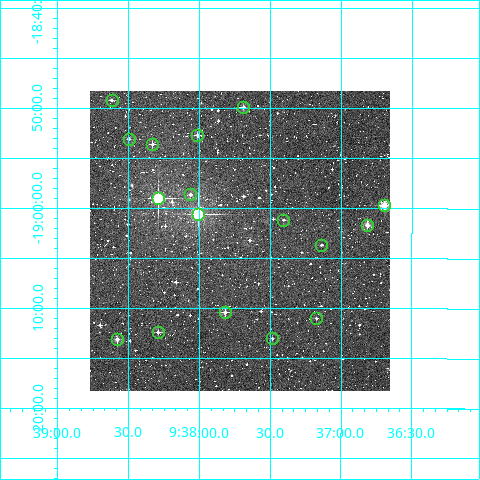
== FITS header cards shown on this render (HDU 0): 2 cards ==
NAXIS1  =                  300
NAXIS2  =                  300

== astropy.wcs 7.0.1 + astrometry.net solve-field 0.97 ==
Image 300 x 300 px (HDU 0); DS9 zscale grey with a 90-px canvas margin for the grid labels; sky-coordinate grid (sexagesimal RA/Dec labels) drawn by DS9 from the SOLVED WCS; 17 Tycho-2 reference stars matched to detected sources circled (green)
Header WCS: RA---TAN/DEC--TAN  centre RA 09:37:43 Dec -19:03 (144.43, -19.05 deg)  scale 6 arcsec/px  FOV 30.0' x 30.0'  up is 0 deg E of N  parity normal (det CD < 0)
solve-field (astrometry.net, Tycho-2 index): VERIFIED the header's WCS against the Tycho-2 star catalogue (verified at 2 index scales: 11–17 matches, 0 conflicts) and refined it, rather than solving blind
Solved WCS: RA---TAN-SIP/DEC--TAN-SIP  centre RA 09:37:43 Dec -19:03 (144.43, -19.05 deg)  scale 6 arcsec/px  FOV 30.0' x 30.0'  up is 0 deg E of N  parity normal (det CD < 0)
The solver's refit moves the header's centre by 0.96 arcsec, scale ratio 0.9998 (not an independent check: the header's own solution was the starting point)
Tycho-2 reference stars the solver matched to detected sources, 17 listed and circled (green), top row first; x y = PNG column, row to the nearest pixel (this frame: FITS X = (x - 90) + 1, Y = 300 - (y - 91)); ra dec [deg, ICRS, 3 dp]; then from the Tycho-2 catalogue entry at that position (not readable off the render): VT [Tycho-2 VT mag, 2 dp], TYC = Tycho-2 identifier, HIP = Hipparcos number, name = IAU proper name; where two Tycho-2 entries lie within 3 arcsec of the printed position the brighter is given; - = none
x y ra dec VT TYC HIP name
112 100 144.653 -18.820 11.62 6051-148-1 - -
243 107 144.421 -18.832 10.44 6051-204-1 - -
197 135 144.503 -18.878 10.84 6051-418-1 - -
129 139 144.624 -18.884 11.18 6051-474-1 - -
152 144 144.582 -18.893 11.24 6051-183-1 - -
190 194 144.515 -18.977 10.71 6051-219-1 - -
158 198 144.572 -18.983 8.08 6051-422-1 47294 -
384 205 144.173 -18.995 9.61 6051-71-1 - -
198 214 144.502 -19.009 7.53 6051-1144-1 47265 -
283 220 144.351 -19.019 11.51 6051-990-1 - -
367 225 144.203 -19.027 10.09 6051-313-1 - -
321 245 144.284 -19.061 11.49 6051-243-1 - -
225 312 144.454 -19.173 11.07 6051-117-1 - -
316 318 144.293 -19.183 12.24 6051-76-1 - -
158 332 144.573 -19.206 11.57 6051-49-1 - -
272 338 144.371 -19.216 11.93 6051-1239-1 - -
117 339 144.644 -19.218 10.50 6051-554-1 - -